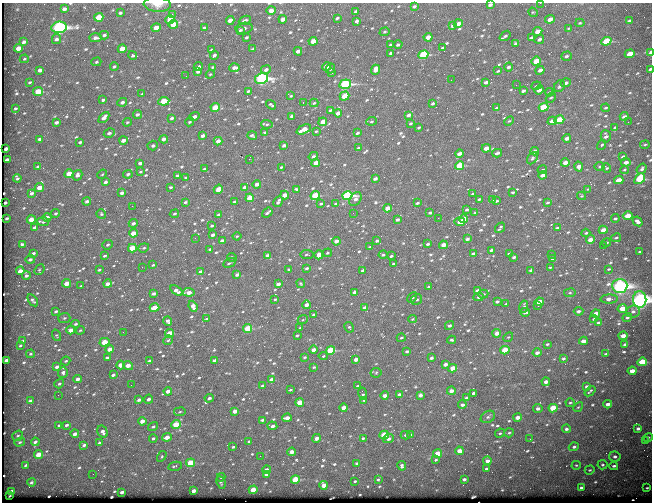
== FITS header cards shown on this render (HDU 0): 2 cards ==
NAXIS1  =                  650
NAXIS2  =                  500

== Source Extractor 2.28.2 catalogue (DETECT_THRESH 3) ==
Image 650 x 500 px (HDU 0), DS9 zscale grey, 1 PNG px = 1 image px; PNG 654 x 504 px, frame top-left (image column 1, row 500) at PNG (2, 3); each listed source drawn as its Kron ellipse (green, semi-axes under 4 px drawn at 4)
Background 587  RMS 3.1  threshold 9.17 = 3 sigma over >= 5 px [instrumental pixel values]
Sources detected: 678; of the 678, the 500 brightest by FLUX_AUTO listed and drawn (178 fainter detections omitted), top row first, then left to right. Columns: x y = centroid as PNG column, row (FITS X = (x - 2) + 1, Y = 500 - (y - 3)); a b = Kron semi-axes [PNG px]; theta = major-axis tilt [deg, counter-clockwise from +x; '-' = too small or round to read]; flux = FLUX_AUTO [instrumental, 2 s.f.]
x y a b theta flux
540 3 2 2 - 320
157 4 13 7 -4 1700
490 5 4 3 - 600
414 6 4 3 - 370
64 9 4 3 - 800
271 10 5 3 - 1200
356 11 3 3 - 360
533 12 5 4 - 240
120 13 4 3 - 340
172 14 2 2 - 530
99 17 5 4 - 4200
337 18 4 3 - 420
283 19 4 3 - 1400
550 19 5 4 - 1400
170 20 5 4 - 5300
230 20 4 3 - 1400
245 20 6 3 24 450
357 21 4 3 - 440
629 21 4 3 - 320
580 23 4 4 - 240
173 24 4 4 - 4100
458 24 4 3 - 1400
452 26 3 3 - 320
59 27 7 5 9 55000
156 28 4 4 - 2700
204 28 4 3 - 500
244 28 8 5 9 610
568 28 4 3 - 220
240 30 3 3 - 290
538 31 5 4 - 2300
385 32 5 4 - 270
104 35 4 3 - 470
505 36 6 3 38 530
246 37 3 3 - 320
428 37 4 3 - 1900
95 38 6 4 4 680
531 38 4 3 - 460
56 39 5 4 - 550
539 39 5 3 - 670
313 41 4 4 - 2900
606 41 5 4 - 12000
24 42 4 3 - 520
515 44 4 3 - 580
391 45 3 3 - 240
398 45 4 3 - 380
18 48 4 4 - 2300
443 48 3 3 - 340
122 49 4 4 - 2800
253 49 4 3 - 560
212 50 4 3 - 370
298 51 4 3 - 1400
391 53 3 3 - 300
650 53 4 3 - 2300
630 54 5 3 - 4900
133 55 4 4 - 340
214 55 4 3 - 450
423 55 5 4 - 14000
566 56 5 4 - 480
24 59 5 3 - 220
536 61 5 4 - 5000
96 62 5 4 - 280
114 66 4 3 - 290
326 66 4 4 - 1800
198 67 5 4 - 770
213 67 3 2 - 230
508 67 4 4 - 440
234 68 5 3 - 960
331 69 5 4 - 380
650 69 3 2 - 360
40 70 4 3 - 870
266 70 5 4 - 760
375 70 5 4 - 1900
540 70 5 4 - 980
198 71 4 3 - 800
498 71 3 2 - 220
331 73 4 3 - 270
210 74 4 4 - 220
186 76 2 2 - 220
262 79 6 5 - 43000
451 80 2 2 - 660
30 82 3 3 - 290
486 82 4 3 - 600
566 83 5 4 - 610
345 84 5 4 - 28000
516 85 2 2 - 310
536 86 5 4 - 260
559 86 6 5 - 510
539 90 4 3 - 1700
38 91 5 4 - 4500
248 91 4 3 - 290
523 91 4 3 - 440
549 92 4 3 - 230
142 94 3 3 - 230
291 96 3 2 - 220
344 96 5 4 - 4600
551 98 5 4 - 320
103 100 4 3 - 410
164 101 5 4 - 6200
122 102 5 4 - 660
303 102 3 2 - 800
314 103 4 4 - 250
433 103 4 3 - 370
271 105 5 3 - 340
543 107 5 4 - 8500
15 108 3 3 - 280
215 108 4 4 - 5000
497 108 4 3 - 560
606 108 4 3 - 240
330 110 3 2 - 310
338 113 4 3 - 1800
137 114 4 3 - 470
408 115 4 3 - 780
292 116 4 3 - 860
624 116 4 3 - 590
104 117 6 4 48 1100
194 117 5 3 - 750
172 118 4 3 - 410
559 120 5 4 - 6500
371 121 5 4 - 230
509 121 5 3 - 220
552 121 4 3 - 1400
56 122 4 3 - 620
127 122 4 3 - 240
190 122 4 3 - 290
323 122 4 3 - 2000
628 122 2 2 - 330
411 123 3 3 - 270
267 124 6 4 -4 320
419 127 3 3 - 280
615 127 4 3 - 260
304 129 7 4 25 3000
316 131 3 2 - 230
265 132 3 2 - 290
109 133 5 4 - 620
357 133 3 2 - 350
252 135 5 3 - 380
203 136 4 3 - 790
606 136 6 5 - 690
567 138 4 3 - 1100
40 139 4 3 - 830
164 139 4 3 - 920
123 140 4 3 - 1100
218 141 4 3 - 980
80 142 3 3 - 380
153 145 5 4 - 470
284 145 4 3 - 560
602 145 5 3 - 340
645 145 5 2 - 220
358 148 3 2 - 280
486 148 4 3 - 2100
6 149 4 3 - 950
535 151 4 3 - 1100
497 153 5 3 - 490
460 154 4 3 - 1300
313 156 5 4 - 580
623 157 4 3 - 480
532 158 7 4 52 350
249 159 2 2 - 2200
7 160 4 3 - 1200
626 162 5 3 - 1100
140 163 4 3 - 670
316 163 4 3 - 2000
565 163 4 3 - 1600
38 166 4 3 - 330
460 166 4 4 - 9100
600 166 5 4 - 320
281 167 3 3 - 250
579 167 5 4 - 1600
607 168 5 4 - 250
204 169 3 3 - 310
642 169 5 4 - 480
542 170 5 4 - 240
624 170 4 3 - 230
140 172 4 3 - 230
69 174 4 4 - 4000
102 174 5 4 - 220
128 174 5 4 - 440
77 175 5 4 - 840
543 175 4 3 - 1200
177 176 4 3 - 420
186 177 3 3 - 220
17 178 4 3 - 370
375 179 4 3 - 670
640 179 6 4 47 13000
619 180 5 3 - 2700
105 182 3 3 - 490
257 184 4 3 - 1100
171 187 3 3 - 290
245 187 4 3 - 1400
39 188 5 3 - 2700
218 189 5 4 - 2200
297 189 4 3 - 310
588 189 4 4 - 240
513 192 4 2 - 300
31 193 4 4 - 500
122 193 4 3 - 750
473 194 3 3 - 320
285 195 4 3 - 2200
315 195 5 4 - 6800
347 196 5 4 - 25000
582 196 4 4 - 230
250 198 4 3 - 4400
355 199 8 5 58 920
479 199 3 2 - 260
493 200 4 3 - 490
87 201 4 3 - 540
496 201 3 2 - 230
185 202 4 3 - 420
234 202 3 3 - 360
278 202 6 3 60 520
5 203 3 3 - 450
417 203 3 2 - 340
547 203 3 3 - 300
321 204 3 3 - 310
336 204 4 3 - 670
132 206 2 2 - 220
388 208 4 3 - 2400
467 209 3 3 - 390
56 213 4 3 - 280
267 213 6 3 38 520
353 213 2 2 - 220
430 213 4 3 - 360
475 213 3 3 - 320
101 214 5 4 - 270
174 214 5 4 - 290
219 215 4 3 - 960
628 216 5 3 - 3200
47 217 4 4 - 1100
7 218 3 3 - 350
438 218 2 2 - 360
615 218 4 3 - 320
464 219 4 4 - 2400
31 220 4 3 - 2200
397 220 4 3 - 500
638 221 5 4 - 760
43 222 6 4 -6 300
460 222 5 3 - 2200
133 223 4 3 - 590
212 226 4 3 - 310
35 228 4 3 - 960
500 228 6 2 50 310
557 228 4 3 - 350
603 230 4 3 - 1700
133 233 4 3 - 3200
586 233 4 3 - 280
213 235 4 3 - 760
237 236 4 4 - 220
195 238 3 2 - 320
616 238 5 3 - 260
467 239 4 3 - 530
590 240 4 4 - 1900
222 241 4 3 - 930
336 241 4 3 - 1200
377 241 4 3 - 320
606 243 4 3 - 350
22 244 3 3 - 390
428 244 3 3 - 350
108 245 5 4 - 340
443 245 4 3 - 1900
603 245 2 2 - 1000
370 247 3 2 - 230
132 248 4 4 - 7300
144 248 5 4 - 330
210 249 3 3 - 260
491 250 4 3 - 510
640 252 3 2 - 250
33 253 3 3 - 400
327 253 5 4 - 250
473 254 4 3 - 470
509 254 4 3 - 290
551 254 2 2 - 1200
307 255 6 3 -7 290
319 255 5 4 - 2900
383 255 4 4 - 370
104 256 3 3 - 310
268 256 4 3 - 1100
391 256 3 2 - 310
232 257 5 4 - 250
514 257 4 3 - 460
30 259 4 3 - 640
553 259 4 3 - 750
230 263 6 2 29 320
393 264 3 3 - 360
153 265 3 3 - 220
142 267 2 2 - 230
550 267 4 3 - 220
307 268 3 2 - 300
289 269 3 3 - 250
609 269 4 3 - 230
39 270 6 4 47 250
99 270 3 3 - 260
363 270 4 3 - 650
531 270 4 3 - 490
20 271 4 3 - 1600
201 272 4 3 - 1600
237 275 4 3 - 490
26 276 4 4 - 550
67 283 4 3 - 2600
301 283 5 4 - 250
107 284 4 3 - 1000
278 284 4 4 - 1100
81 286 3 3 - 210
620 286 7 7 - 79000
429 287 3 2 - 250
176 291 7 4 -34 1100
478 291 4 3 - 1000
189 292 6 4 -7 1500
354 292 4 3 - 650
154 293 4 3 - 590
570 293 6 3 7 250
483 294 5 4 - 230
412 297 6 4 44 350
479 297 5 4 - 510
275 299 4 4 - 230
417 299 6 5 - 460
609 299 9 4 2 1300
640 299 8 6 87 100000
33 300 7 4 -55 430
497 301 4 3 - 510
539 302 4 3 - 2800
506 304 3 3 - 290
306 305 4 3 - 1300
193 306 6 4 -68 1300
524 306 6 4 79 550
538 306 3 2 - 500
154 308 5 3 - 4500
365 308 4 3 - 1500
622 309 4 4 - 4000
56 311 4 3 - 410
578 311 5 4 - 480
633 311 7 6 - 630
525 312 5 3 - 430
596 313 4 3 - 1100
314 314 3 3 - 290
64 318 6 5 - 360
627 318 5 4 - 360
207 319 4 3 - 360
303 319 5 3 - 230
413 319 4 4 - 250
594 319 3 2 - 240
168 321 5 3 - 710
598 322 3 3 - 250
76 324 4 3 - 350
449 326 5 4 - 490
349 327 5 4 - 260
248 328 4 4 - 7100
300 328 3 2 - 230
71 330 4 3 - 1800
80 330 4 3 - 220
123 332 2 2 - 410
169 333 4 3 - 4700
497 333 4 3 - 1600
56 335 6 4 -72 250
297 335 3 3 - 260
623 336 4 3 - 2100
508 337 5 4 - 230
401 338 4 3 - 250
168 340 5 3 - 270
451 340 4 3 - 310
23 341 3 3 - 230
583 341 4 3 - 1300
104 342 5 4 - 4800
547 344 4 3 - 290
625 344 4 3 - 570
20 345 3 2 - 250
110 349 4 3 - 1800
314 350 4 3 - 1500
330 350 4 4 - 11000
505 350 4 4 - 6500
407 351 4 3 - 400
537 353 4 3 - 750
30 354 4 3 - 240
606 354 4 3 - 400
323 356 4 3 - 260
304 357 3 2 - 250
107 358 4 3 - 470
431 358 4 3 - 460
563 358 4 4 - 340
356 359 4 3 - 1000
6 360 4 3 - 900
214 360 4 3 - 520
66 361 5 3 - 300
149 361 4 3 - 460
642 362 5 4 - 6800
445 364 4 3 - 860
121 365 4 3 - 2300
128 366 5 4 - 1900
57 367 4 3 - 810
314 367 4 3 - 270
453 368 4 4 - 2600
632 371 4 3 - 2500
63 372 5 5 - 640
376 373 5 5 - 290
113 375 4 3 - 560
78 379 4 3 - 1100
272 380 4 3 - 2200
546 382 4 3 - 960
59 384 5 4 - 350
131 385 2 2 - 240
263 386 4 3 - 670
358 386 3 3 - 320
586 386 4 3 - 450
290 390 4 3 - 230
168 391 4 3 - 1200
451 391 4 3 - 1100
590 391 6 2 41 270
473 393 3 3 - 480
363 394 6 3 -80 340
58 395 2 2 - 290
385 395 4 3 - 970
400 395 4 3 - 780
420 395 4 3 - 750
209 398 4 3 - 510
466 398 4 3 - 330
148 399 4 4 - 550
139 400 4 3 - 690
364 400 3 3 - 240
30 401 4 3 - 800
300 402 4 4 - 4300
570 403 5 3 - 240
608 404 4 3 - 1000
462 405 4 3 - 630
578 407 5 4 - 220
344 408 4 3 - 1700
538 408 5 4 - 650
553 408 4 4 - 8100
235 411 4 3 - 1300
180 412 6 3 9 230
488 417 8 5 30 520
518 417 4 3 - 1400
287 418 5 3 - 1500
262 420 3 3 - 360
142 421 4 3 - 1500
176 424 5 4 - 6500
59 425 4 3 - 320
66 425 3 3 - 380
272 426 5 3 - 700
153 427 5 4 - 360
638 428 4 3 - 520
566 429 4 4 - 460
103 432 6 5 - 820
500 433 5 4 - 300
509 433 5 4 - 250
75 434 4 3 - 1200
384 435 4 4 - 8600
406 435 5 3 - 390
411 435 4 3 - 510
18 436 6 4 38 330
167 437 5 3 - 1700
648 437 5 4 - 260
153 438 4 3 - 340
316 438 4 3 - 1200
363 438 3 3 - 240
388 439 5 4 - 760
530 439 3 2 - 220
249 441 3 3 - 280
646 441 4 3 - 220
20 442 5 4 - 260
35 442 4 3 - 580
100 443 4 3 - 640
84 445 4 3 - 520
233 447 3 3 - 280
574 447 5 4 - 470
459 451 4 4 - 2000
292 452 4 3 - 1300
438 454 4 4 - 3500
38 455 4 4 - 3500
162 456 6 3 58 230
260 456 2 2 - 650
615 457 5 5 - 480
436 460 3 2 - 230
487 461 4 4 - 910
191 463 4 4 - 5700
356 463 3 3 - 270
26 465 3 2 - 330
576 465 4 4 - 220
602 465 5 5 - 330
175 466 7 3 10 460
402 466 5 4 - 420
614 466 4 3 - 410
486 469 3 3 - 380
266 470 4 3 - 1300
590 470 5 4 - 260
93 474 2 2 - 250
266 475 4 3 - 1000
221 477 4 3 - 220
295 479 4 4 - 8400
378 479 4 3 - 220
464 479 4 3 - 530
355 481 3 3 - 220
31 482 4 4 - 390
221 482 6 4 -66 350
324 485 4 4 - 1900
581 488 4 3 - 530
647 488 3 2 - 220
253 490 4 4 - 3500
11 491 4 3 - 1100
194 491 4 3 - 1300
122 492 4 3 - 640
9 496 4 2 - 270
At the frame edge (FLAGS 8, measured only in part): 7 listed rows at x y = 540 3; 157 4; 490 5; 271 10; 650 53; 650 69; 640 299
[178 fainter detections neither listed nor drawn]